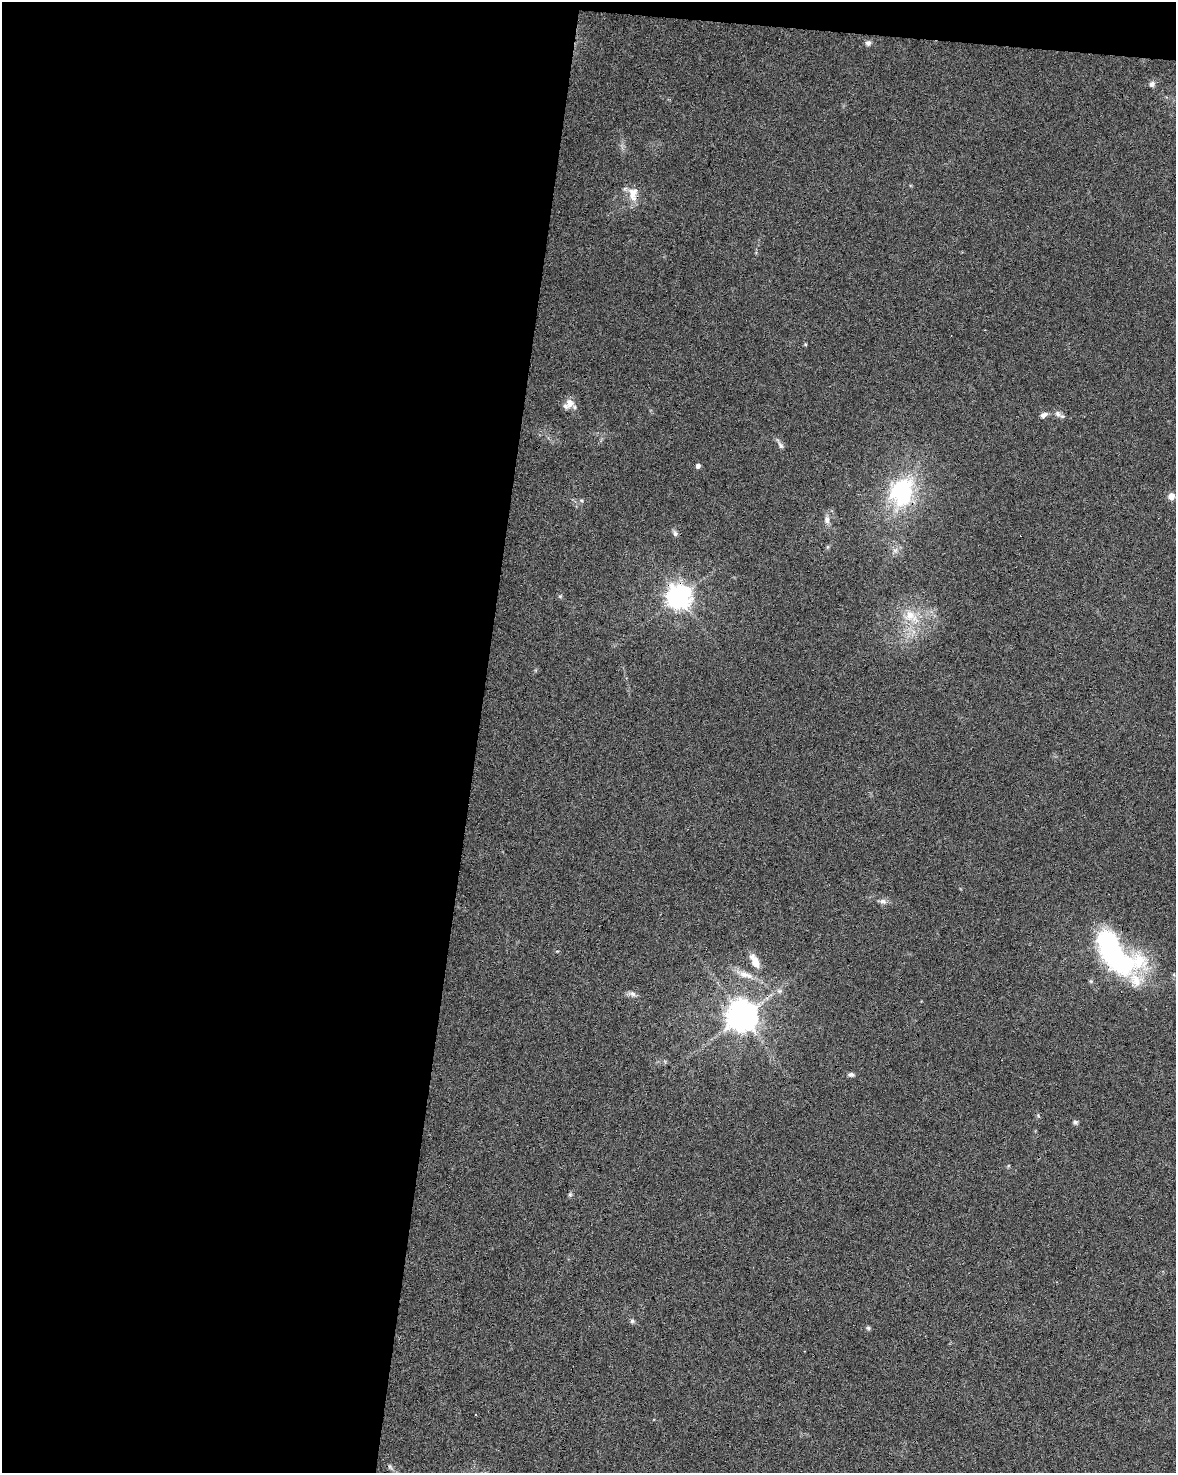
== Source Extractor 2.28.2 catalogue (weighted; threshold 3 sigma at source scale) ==
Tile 1 of 4 x 3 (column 1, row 1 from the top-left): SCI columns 7-1180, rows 3224-4694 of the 4700 x 4920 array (HDU 1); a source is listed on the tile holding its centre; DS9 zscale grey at full resolution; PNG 1178 x 1475 px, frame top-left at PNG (2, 2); no overlay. Shown black and unused: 42% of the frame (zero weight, under 3 of 6 exposures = <1% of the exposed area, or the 3 px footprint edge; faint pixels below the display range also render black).
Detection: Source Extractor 2.28.2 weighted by HDU 2 'WHT'; one run over the whole footprint, this tile lists its part. Background 0.0445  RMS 0.0036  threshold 0.0148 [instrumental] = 3 sigma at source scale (4.09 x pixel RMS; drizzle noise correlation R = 1.36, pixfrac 0.8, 0.0396/0.0396 arcsec/px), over >= 5 px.
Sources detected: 34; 4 cosmic-ray / hot-pixel residue — not listed; the other 30 listed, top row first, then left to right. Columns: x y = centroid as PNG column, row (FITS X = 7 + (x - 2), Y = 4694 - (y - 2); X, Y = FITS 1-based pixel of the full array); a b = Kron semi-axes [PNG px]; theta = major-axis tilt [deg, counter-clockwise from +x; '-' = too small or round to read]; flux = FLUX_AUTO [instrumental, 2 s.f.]
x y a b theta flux
868 43 7 6 - 1.1
1152 84 9 7 54 1.2
633 194 20 12 -86 4.5
805 344 5 4 - 0.34
570 403 13 11 -77 2.9
1058 414 10 7 -49 1.5
1044 415 9 6 26 1.4
780 445 11 5 -60 1.1
698 466 5 4 - 1.2
902 492 36 30 77 34
1171 496 7 6 - 2.7
581 500 6 3 -19 0.43
827 520 10 7 -84 1.6
675 533 8 6 -66 1
679 596 8 8 - 310
910 615 22 17 -49 8.9
883 901 10 7 -7 1.3
1115 955 53 24 -48 82
755 961 17 8 -65 4.2
744 974 15 9 -27 3.1
779 991 7 6 - 0.87
632 994 11 6 -19 1.3
742 1016 9 9 - 630
851 1075 7 6 - 0.86
1038 1116 7 5 -69 0.52
1075 1122 6 6 - 0.69
570 1194 6 5 - 0.63
632 1321 6 5 - 0.66
868 1328 6 5 - 0.58
390 1467 8 4 -45 0.67
Overlapping masked pixels (flux is a lower limit): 3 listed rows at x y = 902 492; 679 596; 1115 955